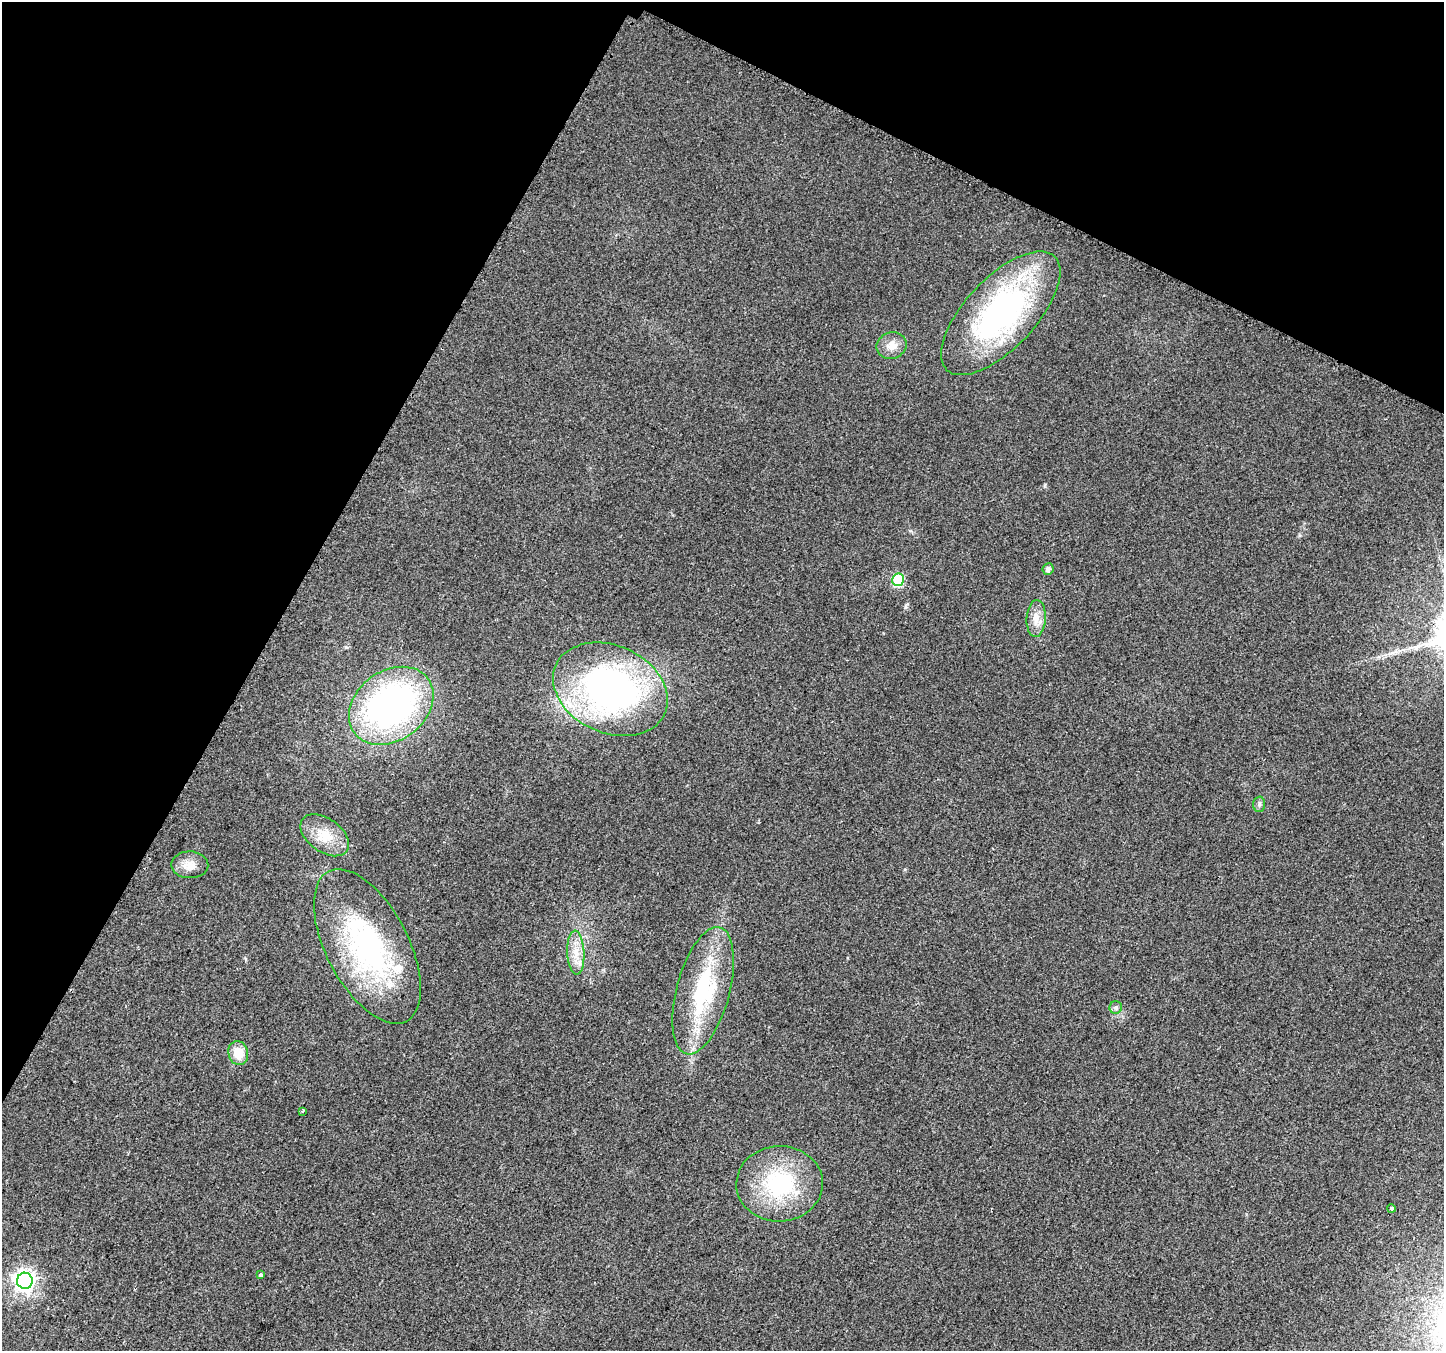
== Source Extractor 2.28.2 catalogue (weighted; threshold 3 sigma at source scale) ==
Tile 2 of 4 x 4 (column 2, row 1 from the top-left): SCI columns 1469-2910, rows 4330-5678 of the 5805 x 5898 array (HDU 1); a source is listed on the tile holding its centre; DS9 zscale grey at full resolution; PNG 1446 x 1353 px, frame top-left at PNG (2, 2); each listed source drawn as its Kron ellipse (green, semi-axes under 4 px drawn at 4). Shown black and unused: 27% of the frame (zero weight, under 2 of 3 exposures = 2% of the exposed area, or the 3 px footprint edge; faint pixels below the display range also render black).
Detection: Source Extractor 2.28.2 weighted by HDU 2 'WHT'; one run over the whole footprint, this tile lists its part. Background 0.033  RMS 0.0071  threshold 0.0318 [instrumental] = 3 sigma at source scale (4.5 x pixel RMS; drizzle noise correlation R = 1.50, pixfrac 1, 0.0396/0.0396 arcsec/px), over >= 5 px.
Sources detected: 21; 1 inside a brighter listed object's ellipse — not listed separately; the other 20 listed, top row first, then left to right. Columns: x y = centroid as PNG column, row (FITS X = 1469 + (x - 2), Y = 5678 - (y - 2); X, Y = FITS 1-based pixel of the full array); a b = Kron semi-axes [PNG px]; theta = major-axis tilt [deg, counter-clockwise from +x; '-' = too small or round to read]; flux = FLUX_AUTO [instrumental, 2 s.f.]
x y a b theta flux
1001 313 78 35 47 170
891 345 15 13 20 8
1048 569 6 5 - 2.9
898 580 6 6 - 48
1036 618 18 9 87 7.8
610 689 60 43 -24 250
391 706 46 34 36 230
1259 804 7 6 - 1.9
325 835 27 16 -36 17
190 865 18 13 -2 9.1
367 946 84 41 -62 140
576 953 22 8 -87 10
703 991 65 26 75 75
1116 1007 6 6 - 2.1
238 1053 12 10 -73 13
302 1111 3 3 - 1
779 1184 43 37 2 69
1391 1208 4 3 - 1.9
261 1275 4 3 - 4.8
25 1281 8 8 - 410
Unlisted compact peaks at least as high as the median listed source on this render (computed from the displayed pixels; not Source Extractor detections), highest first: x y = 1045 485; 905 607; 346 647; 905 869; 1299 535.